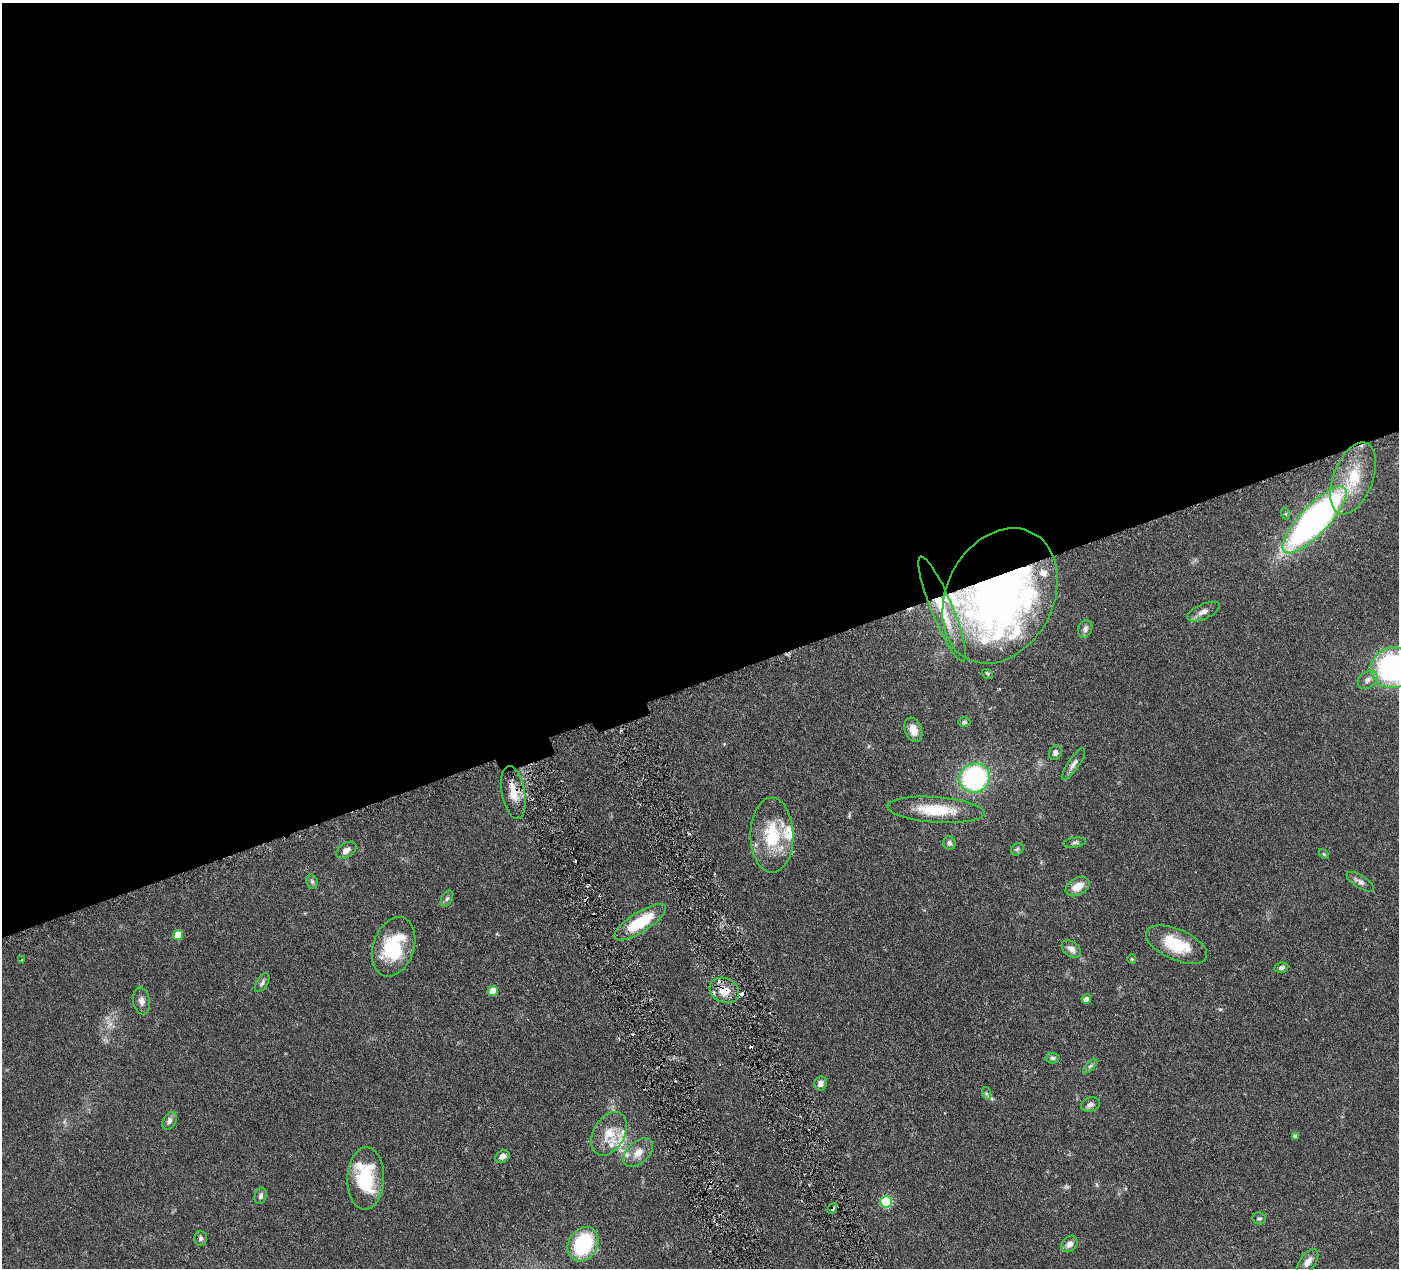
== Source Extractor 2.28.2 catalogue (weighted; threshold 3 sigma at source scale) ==
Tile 2 of 4 x 4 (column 2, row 1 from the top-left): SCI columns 1403-2799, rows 4104-5369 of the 5599 x 5543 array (HDU 1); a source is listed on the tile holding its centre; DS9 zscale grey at full resolution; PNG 1401 x 1270 px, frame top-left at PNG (2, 3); each listed source drawn as its Kron ellipse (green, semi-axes under 4 px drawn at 4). Shown black and unused: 54% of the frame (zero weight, under 3 of 6 exposures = <1% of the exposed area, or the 3 px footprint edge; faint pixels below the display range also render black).
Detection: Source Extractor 2.28.2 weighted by HDU 2 'WHT'; one run over the whole footprint, this tile lists its part. Background 0.0864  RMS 0.0036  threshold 0.0149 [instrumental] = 3 sigma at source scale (4.09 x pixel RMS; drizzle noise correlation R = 1.36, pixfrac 0.8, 0.05/0.05 arcsec/px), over >= 5 px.
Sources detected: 73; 7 cosmic-ray / hot-pixel residue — neither listed nor drawn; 7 inside a brighter listed object's ellipse — not listed separately; the other 59 listed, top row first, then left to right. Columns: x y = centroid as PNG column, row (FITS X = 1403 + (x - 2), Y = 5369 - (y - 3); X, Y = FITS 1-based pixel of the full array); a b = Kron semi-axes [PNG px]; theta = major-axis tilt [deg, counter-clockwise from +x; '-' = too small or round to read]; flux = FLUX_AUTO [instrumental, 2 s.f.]
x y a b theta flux
1353 478 38 19 69 15
1286 514 6 4 -71 0.41
1315 520 44 14 46 150
1000 596 71 53 62 210
942 609 56 10 -68 14
1203 612 17 7 24 2.1
1085 629 9 6 65 1.2
1393 668 22 20 6 58
988 674 6 4 -38 0.49
1368 680 11 8 36 1.7
964 722 6 5 - 0.6
913 730 12 8 -68 3.3
1055 753 7 6 - 1.2
1074 764 19 5 56 1.6
975 778 15 14 - 46
513 792 27 11 -80 5.7
936 810 49 13 -4 13
772 835 37 21 -89 16
949 843 7 6 - 1
1075 843 11 5 8 0.75
1017 849 7 5 44 0.71
346 850 11 7 33 1.8
1324 854 6 3 -45 0.36
312 882 7 5 -70 0.68
1360 882 15 6 -33 1.4
1078 887 13 8 30 4.2
447 898 8 5 61 0.76
640 922 30 10 32 14
178 935 5 5 - 5.4
1177 945 32 15 -23 13
394 947 30 20 71 19
1071 949 11 7 -36 1.9
1132 959 5 4 - 0.36
22 960 4 3 - 0.29
1281 968 7 5 10 0.94
262 983 10 5 58 0.93
724 990 15 12 -27 4.7
493 991 5 4 - 4.1
1086 999 4 4 - 1.4
141 1001 13 8 -79 1.7
1052 1058 7 5 -3 0.8
1090 1066 9 3 45 0.65
821 1084 7 6 - 1.4
986 1093 6 4 -72 0.55
1090 1105 10 7 17 1.3
169 1121 10 6 58 1.2
609 1134 23 15 60 6.9
1295 1136 4 4 - 0.63
638 1153 18 10 44 3.6
502 1157 8 5 36 1.4
366 1178 31 18 89 17
261 1196 8 5 72 0.87
886 1202 6 5 - 21
832 1208 6 3 58 0.72
1259 1218 7 6 - 0.69
201 1238 7 6 - 0.88
583 1244 18 14 60 23
1070 1244 9 7 47 1.9
1308 1262 15 8 55 2.4
Overlapping masked pixels (flux is a lower limit): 5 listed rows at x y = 1000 596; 942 609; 513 792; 724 990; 832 1208
Isophote crosses this tile's border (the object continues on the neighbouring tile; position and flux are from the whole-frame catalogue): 1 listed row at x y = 1393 668